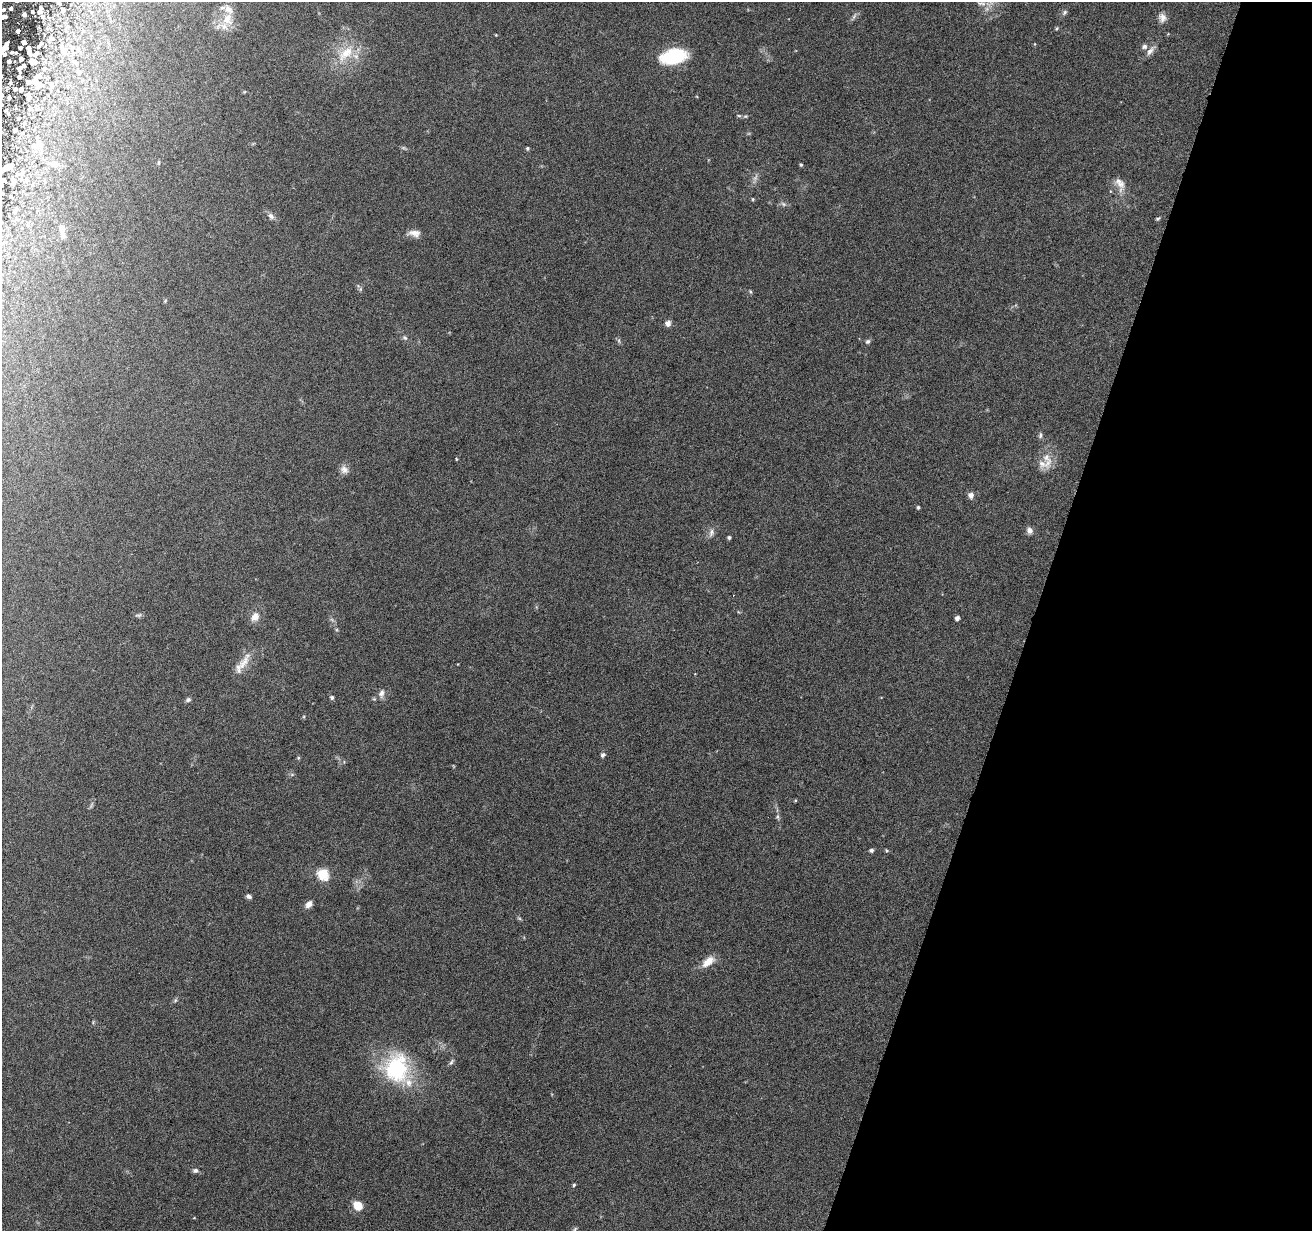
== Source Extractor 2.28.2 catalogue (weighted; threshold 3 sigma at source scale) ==
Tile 8 of 4 x 4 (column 4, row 2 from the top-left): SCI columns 3935-5244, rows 2712-3940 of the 5244 x 5297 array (HDU 1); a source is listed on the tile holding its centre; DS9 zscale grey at full resolution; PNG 1314 x 1233 px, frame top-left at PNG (2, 2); no overlay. Shown black and unused: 21% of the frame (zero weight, under 4 of 8 exposures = <1% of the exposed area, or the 3 px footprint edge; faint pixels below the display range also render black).
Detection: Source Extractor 2.28.2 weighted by HDU 2 'WHT'; one run over the whole footprint, this tile lists its part. Background 0.0595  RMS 0.0042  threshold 0.0172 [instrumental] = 3 sigma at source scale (4.09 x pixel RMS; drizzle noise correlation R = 1.36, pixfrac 0.8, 0.05/0.05 arcsec/px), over >= 5 px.
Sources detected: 132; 3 too faint to see at this stretch — not listed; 27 inside a brighter listed object's ellipse — not listed separately; the other 102 listed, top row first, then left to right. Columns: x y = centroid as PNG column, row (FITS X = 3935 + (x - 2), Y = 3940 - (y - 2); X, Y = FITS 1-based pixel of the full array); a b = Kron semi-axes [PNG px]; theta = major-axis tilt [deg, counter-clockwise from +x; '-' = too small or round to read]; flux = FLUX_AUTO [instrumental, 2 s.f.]
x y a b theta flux
58 2 8 5 -74 0.87
981 3 16 6 -12 2.2
41 7 3 2 - 0.58
11 8 4 3 - 1.1
3 10 4 4 - 0.69
62 10 8 7 - 1.1
32 11 3 3 - 0.51
1064 12 9 5 46 0.91
24 14 4 4 - 0.9
42 16 8 6 -44 1.4
854 16 11 4 58 1
4 17 6 4 10 1.7
1162 18 12 10 -82 2.5
227 19 17 13 -79 6
1057 29 5 4 - 0.53
18 31 4 3 - 0.93
496 35 4 3 - 0.29
51 38 11 8 -83 2.4
24 42 4 4 - 1.4
1035 44 5 3 - 0.33
40 45 13 5 53 1.5
1144 46 7 6 - 1.3
4 47 10 5 59 4.4
20 48 4 3 - 0.76
64 50 16 14 -60 6.4
29 51 11 5 -74 2.2
1150 51 17 6 49 2.2
12 52 5 4 - 0.75
345 53 30 15 41 11
673 56 24 13 12 25
9 61 5 4 - 1
33 61 12 10 -17 3.1
19 70 10 5 -79 1.4
79 71 12 6 -44 2
35 80 29 14 55 9.5
10 83 7 5 76 1
51 86 14 9 -77 3.5
15 89 6 5 - 0.89
2 96 6 4 70 0.6
9 98 7 5 74 0.81
37 108 14 9 89 3.1
5 111 6 5 - 0.63
739 116 6 4 -1 0.5
745 116 7 4 19 0.57
18 118 6 4 -11 0.42
25 123 6 4 70 0.61
14 130 4 3 - 0.6
34 146 12 8 2 2.8
527 148 4 4 - 0.68
159 163 5 3 - 0.42
54 164 13 8 -11 3.4
801 165 3 3 - 0.58
7 167 15 7 23 2.8
13 182 10 6 -86 1.2
1121 184 12 11 - 3.1
753 199 4 4 - 0.44
783 204 9 5 -27 1
271 216 11 6 -46 1.5
1158 219 5 4 - 0.59
62 229 9 6 -83 2.3
414 233 17 9 -6 2.7
360 289 6 4 89 0.64
750 292 6 4 -61 0.5
165 301 5 4 - 0.42
668 323 7 7 - 1.8
405 338 8 6 -37 0.88
619 341 7 4 -90 0.64
868 341 7 5 42 0.86
1047 458 29 10 -71 5.6
456 459 5 3 - 0.32
344 469 12 9 -40 2.1
971 495 8 8 - 1.7
918 507 4 3 - 0.58
1029 530 9 7 -79 1.7
711 533 11 6 75 1.6
729 537 4 3 - 0.77
138 615 10 5 14 0.81
255 617 13 10 55 3.3
957 618 4 4 - 1.5
244 662 26 11 55 5.1
381 693 12 7 78 1.9
332 697 5 4 - 0.93
188 700 7 6 - 0.87
603 755 6 5 - 0.96
298 758 5 4 - 0.55
292 774 6 4 19 0.56
795 800 4 3 - 0.4
777 817 7 5 84 0.79
871 850 6 5 - 0.79
322 874 6 5 - 34
248 896 6 5 - 1.3
309 904 8 6 42 2.2
519 918 6 4 -19 0.52
708 962 18 9 37 4.6
175 1000 6 5 - 0.65
451 1062 10 5 56 0.91
396 1068 38 33 -88 33
195 1170 7 6 - 1
574 1185 4 3 - 0.53
358 1206 8 7 - 7
194 1218 4 3 - 0.25
575 1229 8 4 46 0.68
Isophote crosses this tile's border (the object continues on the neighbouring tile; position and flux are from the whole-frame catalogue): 6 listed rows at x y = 58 2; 4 17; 4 47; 2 96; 7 167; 575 1229